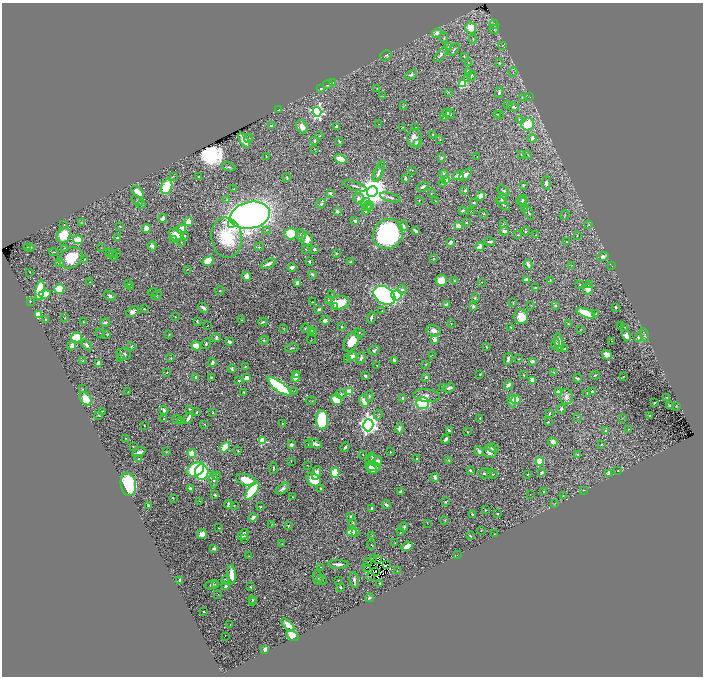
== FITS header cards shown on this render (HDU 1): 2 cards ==
NAXIS1  =                 1402
NAXIS2  =                 1348

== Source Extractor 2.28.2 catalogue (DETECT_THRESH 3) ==
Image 1402 x 1348 px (HDU 1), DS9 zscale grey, zoomed out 1/2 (1 PNG px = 2 x 2 image px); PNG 705 x 678 px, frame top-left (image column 2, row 1347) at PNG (2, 3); each listed source drawn as its Kron ellipse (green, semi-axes under 4 px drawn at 4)
Background 0.521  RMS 0.015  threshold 0.044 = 3 sigma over >= 5 px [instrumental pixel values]
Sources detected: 622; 62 cannot appear on this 1/2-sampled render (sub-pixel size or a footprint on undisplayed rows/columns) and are neither listed nor drawn; of the other 560, the 500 brightest by FLUX_AUTO listed and drawn (60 fainter detections omitted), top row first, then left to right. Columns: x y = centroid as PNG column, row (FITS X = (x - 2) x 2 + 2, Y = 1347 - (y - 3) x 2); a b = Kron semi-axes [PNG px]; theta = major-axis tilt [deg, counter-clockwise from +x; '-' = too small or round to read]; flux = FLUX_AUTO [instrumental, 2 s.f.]
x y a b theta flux
494 24 5 3 - 5.9
471 28 6 5 - 55
494 29 5 3 - 3.9
437 33 5 4 - 19
444 38 5 3 - 4.5
473 39 4 3 - 2.6
503 45 4 2 - 1.5
448 47 3 3 - 2.1
454 49 7 2 54 3.5
386 55 6 4 31 4.7
441 55 9 4 52 8.2
464 57 3 2 - 1.5
468 63 3 2 - 1.4
499 63 3 3 - 3.4
468 71 4 2 - 3.8
513 72 5 2 - 2
411 75 6 3 27 6.4
471 76 5 3 - 4.2
468 79 4 3 - 2.9
332 83 3 3 - 11
463 84 4 4 - 110
328 85 5 3 - 5.7
321 88 3 3 - 5.1
377 88 3 2 - 1.5
448 92 3 3 - 1.6
499 92 6 3 78 6.4
383 96 3 2 - 1.1
522 97 3 2 - 1.5
530 97 2 2 - 1.3
507 105 2 1 - 1
403 106 3 2 - 1.2
513 107 5 3 - 4.8
279 110 3 2 - 5.9
317 112 4 4 - 630
447 113 4 3 - 12
451 114 5 3 - 3
497 114 3 2 - 2.4
499 114 3 2 - 1.2
444 118 4 2 - 2.9
519 119 3 2 - 1.6
379 124 2 1 - 1.1
528 124 6 6 - 74
271 126 2 2 - 23
336 126 2 2 - 17
302 127 7 5 -58 19
402 127 3 2 - 1.5
416 128 2 2 - 1.7
433 135 3 2 - 2.1
320 136 3 2 - 2.6
248 138 5 3 - 3.6
414 138 9 7 -87 23
532 138 4 4 - 15
440 139 3 3 - 2.1
244 140 8 3 -58 28
315 141 3 3 - 6.1
339 141 3 2 - 3.5
417 144 2 2 - 13
315 149 2 1 - 1.4
521 154 3 3 - 1.6
528 155 4 2 - 1.9
266 156 4 2 - 1.5
477 157 2 2 - 1.1
441 158 3 3 - 4.6
341 159 6 4 -22 58
229 167 7 4 -16 5.5
412 170 4 2 - 1.6
379 171 11 4 67 7.8
378 174 8 3 67 7
444 174 4 3 - 8.1
466 175 8 4 42 12
173 176 3 2 - 1.7
458 176 5 4 - 19
198 177 4 2 - 2.4
287 178 4 2 - 2.6
405 178 3 2 - 7
446 180 4 4 - 30
442 183 3 3 - 1.8
546 183 7 4 -85 9.8
523 185 3 3 - 2.9
355 186 12 3 -17 7.2
167 187 7 5 68 110
423 187 6 3 33 6.2
234 189 4 2 - 1.7
503 190 6 3 -31 3.4
372 191 5 5 - 6800
465 191 2 2 - 3.8
138 192 7 4 -41 37
330 193 4 3 - 5.2
431 193 3 2 - 1.4
481 196 4 4 - 18
390 197 10 3 -15 6.7
359 198 5 5 - 11
502 199 5 4 - 6.5
137 200 6 4 -40 3.6
226 200 4 3 - 2.6
419 200 2 2 - 1.7
523 200 4 4 - 5.7
435 201 2 1 - 1.3
521 201 5 3 - 3.7
365 202 5 4 - 6.2
474 203 3 3 - 4.3
141 204 4 3 - 3.2
321 204 5 4 - 5.2
503 204 8 3 -49 5.3
368 206 5 5 - 6.4
524 208 2 2 - 2.7
367 209 6 3 61 5.9
463 210 3 2 - 7.6
337 211 4 3 - 8.7
366 211 4 3 - 4.2
471 211 3 2 - 1
529 213 7 3 -63 3
483 214 5 3 - 3.1
250 215 20 13 12 2300
565 215 5 2 - 1.6
163 218 4 3 - 13
355 221 3 3 - 9.8
81 222 3 2 - 1.6
189 222 4 4 - 33
466 223 2 2 - 2.5
232 224 4 3 - 420
503 224 3 2 - 1.4
64 225 2 2 - 1.3
589 225 4 3 - 2.7
120 226 2 2 - 2.6
403 226 5 4 - 6.4
458 226 3 3 - 19
146 229 4 3 - 28
181 229 5 4 - 30
266 230 3 3 - 2.5
416 231 4 3 - 7.2
504 231 5 3 - 10
525 231 4 2 - 3.6
291 234 6 5 - 100
388 234 15 14 - 510
64 235 8 6 58 93
176 235 8 6 -25 42
301 235 6 4 -78 14
518 235 4 3 - 2.2
536 235 4 3 - 2.5
184 236 4 3 - 3.3
577 236 2 2 - 1.9
117 237 3 2 - 3
227 238 20 15 -82 170
174 239 4 3 - 12
307 239 7 5 -78 23
78 240 5 4 - 64
181 242 3 2 - 1.8
450 242 3 3 - 15
490 242 5 2 - 7.3
567 242 2 2 - 1.9
152 246 4 3 - 9.8
27 247 2 1 - 1.1
31 247 3 2 - 2.4
259 247 4 3 - 3.4
480 247 4 3 - 33
65 248 3 3 - 3.7
102 248 3 2 - 1.3
306 249 3 2 - 1.7
314 249 2 2 - 6.8
54 252 5 2 - 2
110 253 2 2 - 1.3
336 253 3 2 - 1.6
117 254 4 2 - 1.7
113 256 5 3 - 3.2
603 256 6 4 21 11
71 258 12 9 35 97
433 258 3 2 - 2.4
84 259 3 3 - 2
208 261 6 4 32 73
310 261 2 2 - 3.4
59 262 4 3 - 8
351 262 3 2 - 6.3
268 264 8 3 23 12
528 265 5 2 - 11
571 265 3 2 - 1.2
611 266 3 2 - 1.1
292 267 4 4 - 12
187 269 3 2 - 1.4
30 272 2 1 - 1.5
312 274 3 3 - 5.2
247 276 4 4 - 19
526 279 3 2 - 7.9
441 280 5 5 - 41
550 280 3 1 - 1
455 281 3 3 - 1.9
90 282 2 2 - 1.1
482 282 2 2 - 1.5
297 283 4 3 - 28
129 284 3 3 - 3.1
590 284 3 3 - 2.3
580 285 4 3 - 2.5
131 287 2 2 - 2.5
535 288 3 2 - 2.8
59 289 5 5 - 70
588 289 5 5 - 23
40 290 10 4 81 130
402 290 5 3 - 6.4
220 291 4 2 - 2.3
153 292 5 2 - 1.6
45 294 6 4 7 56
331 294 2 2 - 1
156 295 5 3 - 2.5
384 295 12 8 -31 1100
396 295 5 5 - 110
110 296 6 3 -31 8.2
475 298 3 3 - 3.2
329 300 3 2 - 2.1
30 301 3 3 - 1.9
313 302 3 1 - 1.8
340 303 9 6 7 96
513 303 3 2 - 1.4
446 304 3 2 - 9.8
531 305 2 1 - 1.2
555 305 4 3 - 3.6
335 306 4 3 - 6.5
473 306 3 2 - 7.3
615 307 2 2 - 4.6
203 308 5 2 - 11
144 309 3 2 - 2.6
319 309 3 2 - 7.8
382 311 2 1 - 1.3
133 312 7 4 36 15
586 313 10 3 -23 100
596 314 3 2 - 2.6
38 315 4 4 - 73
175 317 2 2 - 1.3
371 317 6 3 75 6.7
521 317 7 6 - 44
64 318 2 2 - 1
46 319 2 2 - 2.9
242 320 2 2 - 1.2
325 320 5 3 - 9.1
197 321 3 2 - 2.7
83 322 2 2 - 2.3
105 322 5 3 - 9.5
263 322 4 2 - 4.2
451 323 2 1 - 1.4
568 323 2 2 - 2.1
208 325 2 1 - 1.2
621 326 4 2 - 2.1
341 327 2 2 - 3
511 327 2 2 - 1.8
625 327 3 2 - 2
284 328 4 2 - 2.3
305 328 5 2 - 2.3
580 330 2 2 - 1.1
312 331 2 2 - 1.4
434 331 7 5 -13 15
100 333 5 2 - 1.9
314 333 4 2 - 4.8
359 333 6 3 -14 3.5
107 334 3 2 - 2.6
169 335 3 2 - 1.6
645 335 7 3 -74 5.1
626 336 6 4 -72 16
638 337 2 2 - 12
76 338 6 5 - 89
216 338 4 3 - 6.5
311 339 5 1 - 1.6
434 339 3 2 - 70
264 340 4 3 - 3.4
352 341 11 6 61 50
612 341 2 1 - 1.1
229 342 3 3 - 8.1
559 343 9 3 -83 23
206 344 6 3 59 3.8
555 344 6 2 72 2.9
72 345 5 4 - 12
87 345 6 3 -51 7.6
196 346 5 4 - 47
131 347 4 3 - 3.1
486 347 3 2 - 2.5
292 348 7 2 11 3.8
565 349 3 3 - 3.6
374 350 6 4 25 7.9
124 354 7 5 -14 7.2
432 355 4 2 - 1.4
607 355 5 4 - 20
352 356 5 4 - 23
121 358 3 2 - 1.8
171 358 4 3 - 2.1
361 358 6 3 69 8.6
347 359 3 2 - 1.8
508 359 6 3 75 8.6
519 359 2 1 - 1.1
82 361 2 2 - 2.7
394 361 4 2 - 7.7
532 361 3 3 - 16
98 363 4 3 - 25
212 363 4 3 - 17
377 365 2 2 - 2.6
425 365 3 3 - 1.9
245 366 2 2 - 1.6
232 369 4 2 - 5.6
554 372 3 2 - 2.3
167 373 4 2 - 1.4
296 374 2 2 - 7.7
480 374 3 2 - 2.3
524 375 3 2 - 1.8
595 375 5 3 - 2.8
365 376 3 2 - 6.7
196 377 3 2 - 7.9
211 377 3 3 - 3.7
295 377 5 4 - 32
426 377 3 3 - 5.7
623 377 2 1 - 1.4
247 378 4 3 - 19
577 378 4 2 - 3.7
533 380 4 3 - 28
239 381 2 2 - 4.7
508 385 4 3 - 20
279 386 14 5 -37 390
442 387 3 2 - 1.6
449 388 6 3 25 11
82 389 3 2 - 2.1
294 391 2 1 - 5.2
349 391 4 3 - 58
592 391 3 3 - 4.1
128 392 3 2 - 1.1
244 392 3 2 - 2.7
558 392 4 3 - 16
587 393 3 3 - 2.3
341 394 5 4 - 5.2
427 395 13 6 -5 19
369 396 5 3 - 4.7
566 397 8 6 88 12
667 397 3 3 - 2.7
403 398 3 3 - 7
86 399 7 5 -52 48
337 400 5 5 - 71
516 400 4 4 - 31
311 401 5 2 - 2.2
364 401 6 4 -63 26
512 401 7 4 -82 31
423 403 6 6 - 180
655 403 2 2 - 4.3
669 405 2 2 - 5.8
676 406 3 3 - 1.5
190 409 2 2 - 2.3
561 409 5 4 - 5.4
164 410 4 4 - 7.4
102 411 2 1 - 1.5
197 412 3 2 - 3.7
213 413 2 2 - 2
549 413 3 2 - 3
98 415 3 2 - 2
378 415 5 3 - 3.2
650 416 3 2 - 3.8
578 417 3 2 - 1.5
188 418 6 2 59 14
480 418 3 2 - 2.3
622 418 3 2 - 1.2
164 419 2 1 - 1.3
177 419 5 3 - 3.3
322 420 9 6 -90 200
180 421 4 3 - 4.1
548 422 2 2 - 2
282 423 3 2 - 2
205 424 4 3 - 1.7
144 425 2 2 - 2.1
368 425 6 5 - 2000
399 428 5 3 - 6.8
628 429 3 2 - 1.6
449 431 4 3 - 4.6
605 431 2 2 - 20
467 432 2 2 - 1.9
126 438 2 2 - 2.4
446 439 4 3 - 13
263 441 3 3 - 170
553 442 5 4 - 16
308 443 3 2 - 2.1
315 444 6 3 -24 13
601 444 3 2 - 2.2
291 445 3 2 - 13
133 446 2 1 - 1.6
225 447 6 4 52 74
345 447 5 3 - 5.8
493 448 6 3 -24 10
238 451 3 3 - 2.4
479 451 5 3 - 12
139 452 7 3 18 10
166 452 3 2 - 1.6
390 452 2 2 - 1.9
490 452 7 6 - 14
192 454 4 3 - 58
363 454 2 2 - 1.2
578 454 3 3 - 5
372 457 5 2 - 2.5
139 459 3 3 - 4.6
371 459 5 3 - 3.3
417 459 3 2 - 5.9
449 460 4 3 - 2.1
291 461 2 2 - 1.4
378 461 4 4 - 13
540 461 4 4 - 77
307 465 2 1 - 1.1
373 467 7 4 -5 25
273 468 5 2 - 3.7
195 469 9 6 26 110
372 469 6 3 -46 13
470 470 3 2 - 5.9
618 471 2 2 - 1.2
202 472 8 6 -85 410
542 472 3 3 - 6.6
316 473 7 4 71 20
335 473 5 4 - 130
485 473 7 5 -3 6.8
609 473 4 2 - 25
492 474 5 2 - 3.1
528 474 2 2 - 2.6
216 475 4 3 - 2.2
435 477 4 3 - 8.6
214 480 8 3 -86 6.7
246 480 10 5 -17 60
314 480 8 6 -37 80
128 484 12 7 -80 300
190 488 3 2 - 7.2
282 489 8 3 37 9.3
321 489 2 2 - 10
583 490 3 2 - 1.1
252 491 10 4 54 200
544 491 3 2 - 2
401 492 3 2 - 11
530 494 2 1 - 9.7
215 495 3 2 - 4
563 495 3 2 - 1.8
292 497 2 1 - 1.6
173 498 2 2 - 1.8
200 501 3 1 - 1.1
445 502 3 2 - 4.1
228 504 4 3 - 8.2
554 504 4 2 - 1.5
148 505 3 2 - 4.6
234 505 3 3 - 1.7
386 505 4 2 - 5.1
261 507 3 3 - 3.2
372 508 2 2 - 8.9
486 510 3 2 - 1.7
472 514 3 2 - 4.6
497 514 2 2 - 3.7
350 516 3 2 - 3.5
253 517 4 3 - 17
445 520 3 2 - 1.7
353 523 3 3 - 2.8
427 523 2 1 - 1
272 524 2 1 - 1.3
288 526 3 2 - 2.5
404 527 4 4 - 4.3
219 528 2 2 - 1.5
481 530 2 1 - 1.5
352 532 5 4 - 34
401 532 3 2 - 1.3
355 533 3 3 - 3.4
202 534 5 4 - 22
494 534 2 1 - 1.3
243 535 6 4 49 21
372 535 3 2 - 1.6
470 536 3 2 - 2.8
245 538 3 2 - 2.2
395 543 2 2 - 1.2
282 544 2 1 - 1.6
371 545 5 2 - 2.3
407 546 6 4 30 27
214 548 4 3 - 6.2
457 554 3 2 - 1.2
249 556 3 2 - 1.4
374 558 2 1 - 2.6
378 560 3 2 - 2.3
368 563 2 1 - 2.3
338 564 10 3 -3 14
387 565 3 1 - 1.3
320 567 3 2 - 1.5
366 568 2 1 - 11
397 571 2 1 - 1.4
376 572 2 1 - 1.2
232 574 9 3 -86 44
370 576 3 1 - 3.8
318 578 7 4 -74 6
180 580 3 2 - 9.6
225 580 4 3 - 7.1
322 580 6 2 -58 2.8
338 580 2 2 - 3.6
354 580 8 4 -84 10
380 583 2 2 - 4.2
215 584 3 2 - 1.8
211 585 7 4 18 5.9
226 586 4 2 - 12
250 587 3 2 - 2.9
341 587 4 2 - 4
218 595 2 2 - 1.1
370 598 4 2 - 4.8
252 600 2 2 - 1.5
253 602 3 3 - 2.1
203 612 2 2 - 4.9
230 625 2 1 - 1.4
288 625 8 4 -44 30
292 636 7 4 -39 74
225 637 2 1 - 18
265 649 4 2 - 17
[60 fainter detections neither listed nor drawn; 62 sub-pixel or undisplayed-footprint detections neither listed nor drawn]